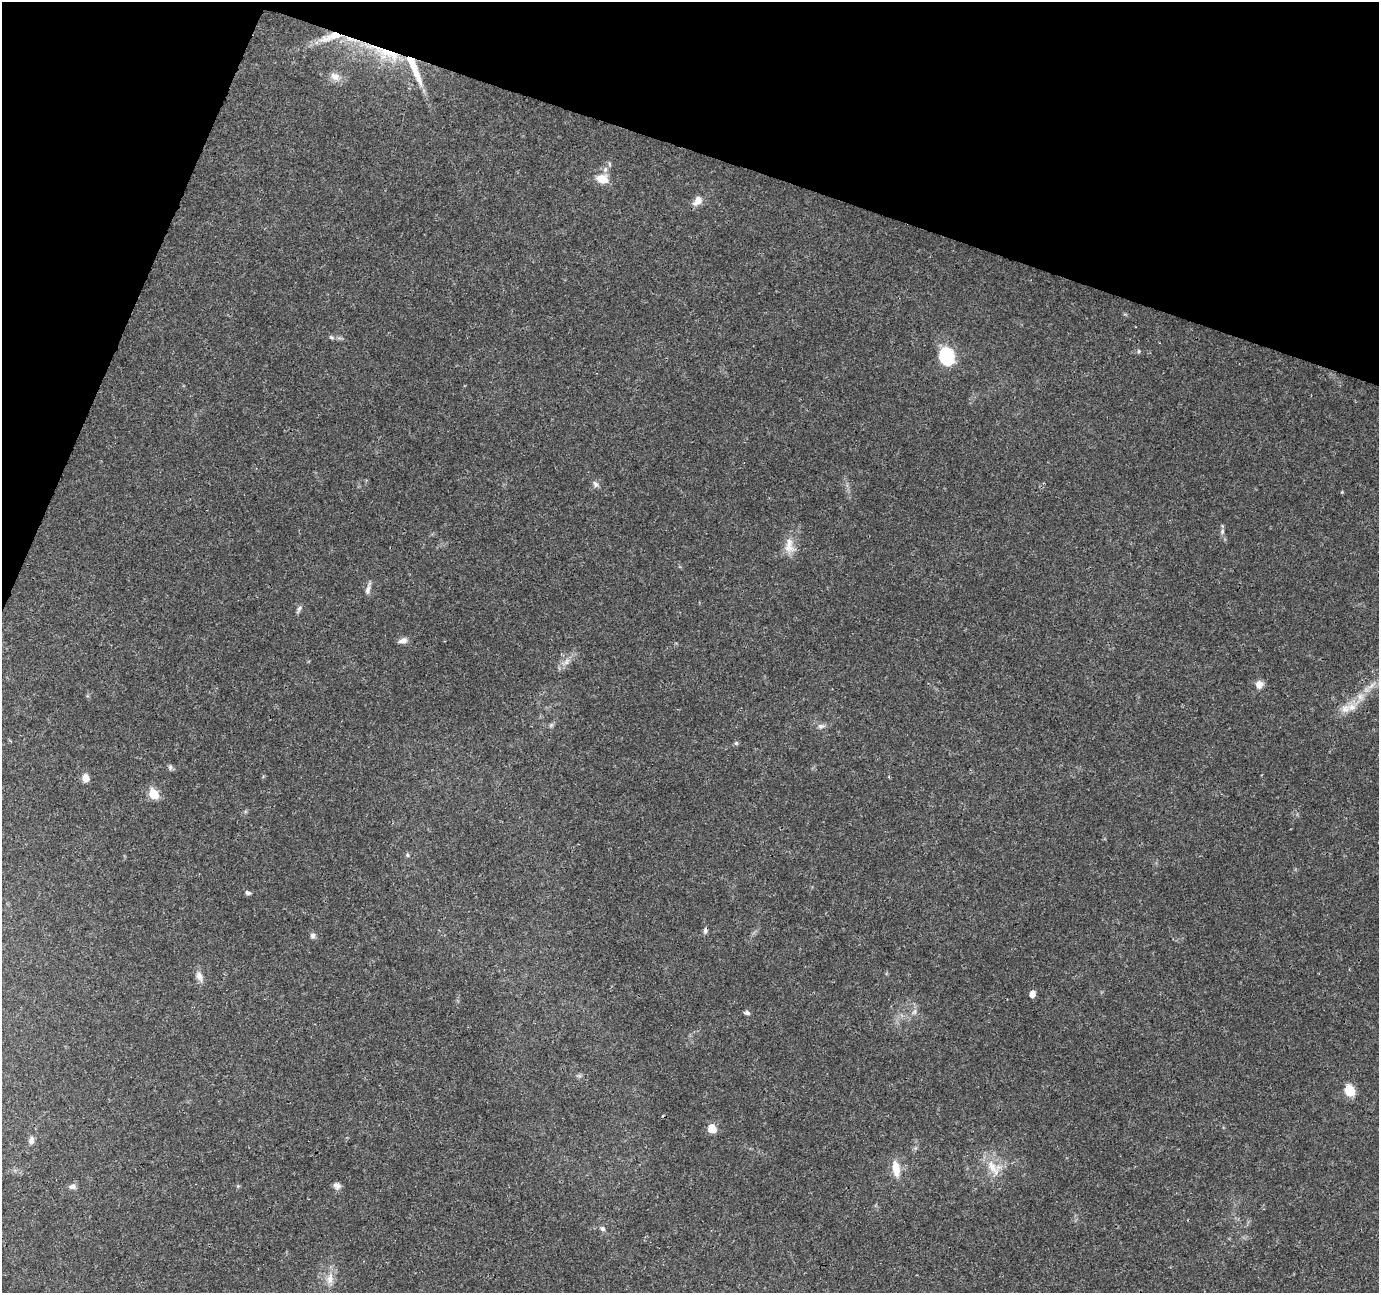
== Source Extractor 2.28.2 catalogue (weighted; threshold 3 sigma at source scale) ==
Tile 2 of 4 x 4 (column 2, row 1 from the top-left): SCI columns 1377-2753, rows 4086-5376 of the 5515 x 5653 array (HDU 1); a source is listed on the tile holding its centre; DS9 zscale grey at full resolution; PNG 1381 x 1295 px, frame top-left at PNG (2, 2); no overlay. Shown black and unused: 17% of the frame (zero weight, under 3 of 4 exposures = <1% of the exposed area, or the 3 px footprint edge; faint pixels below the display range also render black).
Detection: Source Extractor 2.28.2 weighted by HDU 2 'WHT'; one run over the whole footprint, this tile lists its part. Background 0.0562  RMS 0.0027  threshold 0.0123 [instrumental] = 3 sigma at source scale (4.5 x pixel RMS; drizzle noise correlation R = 1.50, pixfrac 1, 0.0396/0.0396 arcsec/px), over >= 5 px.
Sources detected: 48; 1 cosmic-ray / hot-pixel residue — not listed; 4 inside a brighter listed object's ellipse — not listed separately; the other 43 listed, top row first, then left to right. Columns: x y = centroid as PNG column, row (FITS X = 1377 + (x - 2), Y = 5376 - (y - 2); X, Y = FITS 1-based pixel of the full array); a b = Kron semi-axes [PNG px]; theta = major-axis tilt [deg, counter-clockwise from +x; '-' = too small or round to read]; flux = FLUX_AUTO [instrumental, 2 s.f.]
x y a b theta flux
331 37 37 10 17 6.1
376 48 51 12 -35 12
335 76 13 10 -30 2.2
602 179 14 10 -18 4.1
698 200 12 8 50 2.5
332 337 8 5 -20 0.54
1138 351 6 4 59 0.43
947 357 16 13 -77 17
596 484 9 6 -58 0.89
1222 531 7 5 89 0.66
789 546 23 14 -83 3.7
368 590 15 5 77 1.1
299 608 9 5 53 0.7
403 640 12 7 17 1.2
567 662 11 6 50 1.5
1259 684 8 8 - 1.9
1360 697 10 8 -40 1.6
1345 708 15 12 39 3
551 725 8 5 45 0.53
821 726 9 7 4 1
736 743 6 5 - 0.43
170 767 7 5 71 0.58
86 778 8 6 -81 2.5
154 794 6 5 - 14
407 855 6 4 -88 0.41
248 893 7 5 -22 0.61
705 930 8 5 84 0.74
313 935 7 6 - 0.8
199 976 15 8 -69 1.7
1032 994 6 5 - 2
914 1012 9 6 70 0.98
747 1013 6 5 - 0.79
579 1076 7 4 -1 0.5
1349 1090 6 6 - 18
712 1128 6 5 - 7.9
31 1140 11 7 75 1.1
992 1166 23 11 -59 4.7
896 1168 21 9 -82 4.1
72 1186 9 6 13 1
238 1186 5 5 - 0.32
337 1186 10 8 -44 1.2
603 1229 7 6 - 0.72
330 1279 18 9 83 2.8
Overlapping masked pixels (flux is a lower limit): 3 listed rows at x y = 331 37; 376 48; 705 930